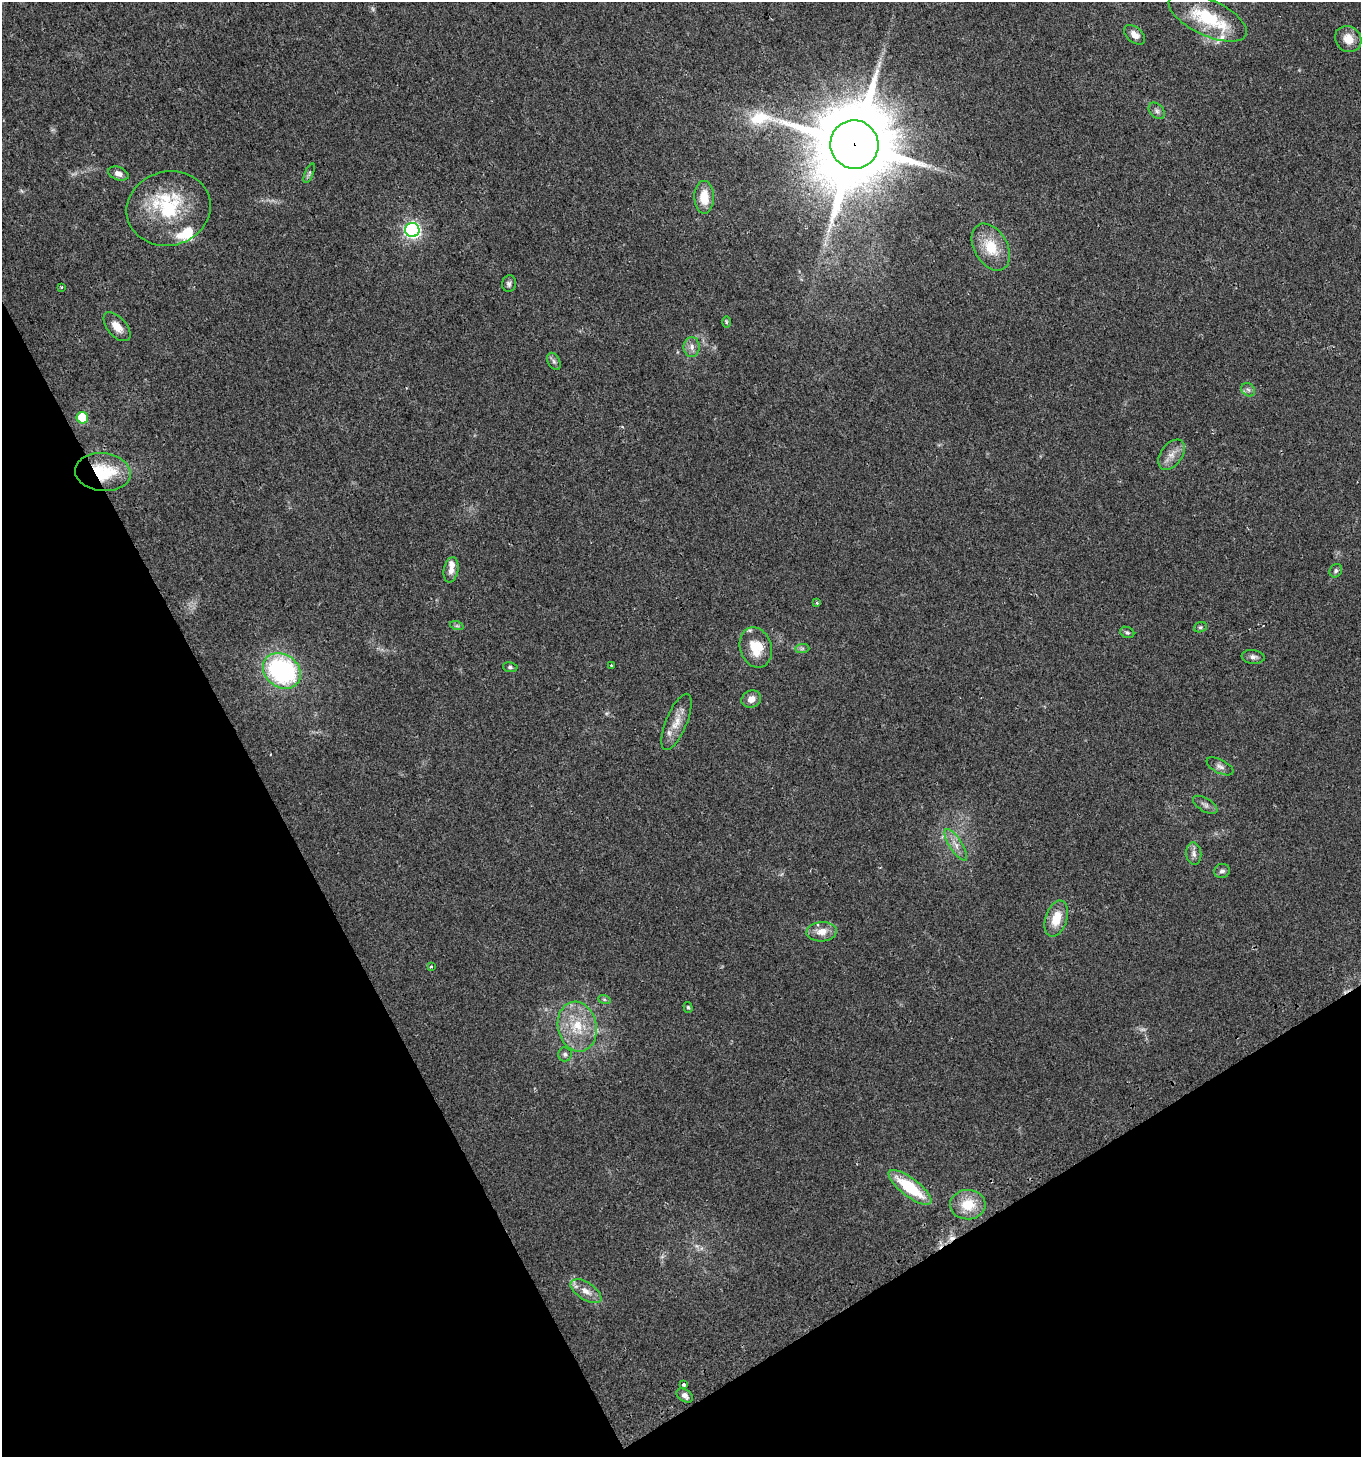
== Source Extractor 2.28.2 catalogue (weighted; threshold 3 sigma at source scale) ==
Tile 14 of 4 x 4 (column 2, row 4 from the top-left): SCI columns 1485-2843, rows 33-1487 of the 5747 x 5880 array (HDU 1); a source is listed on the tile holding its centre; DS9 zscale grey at full resolution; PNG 1363 x 1459 px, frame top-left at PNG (2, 2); each listed source drawn as its Kron ellipse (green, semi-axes under 4 px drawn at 4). Shown black and unused: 27% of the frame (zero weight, under 2 of 3 exposures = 2% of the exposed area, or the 3 px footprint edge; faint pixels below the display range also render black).
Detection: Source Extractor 2.28.2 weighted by HDU 2 'WHT'; one run over the whole footprint, this tile lists its part. Background 0.0449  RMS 0.008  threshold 0.036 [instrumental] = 3 sigma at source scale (4.5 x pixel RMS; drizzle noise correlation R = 1.50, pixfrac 1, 0.0396/0.0396 arcsec/px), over >= 5 px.
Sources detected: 63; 3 too faint to see at this stretch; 1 cosmic-ray / hot-pixel residue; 1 long thin detection or spike segment (spike, bleed or trail) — neither listed nor drawn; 6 inside a brighter listed object's ellipse — not listed separately; the other 52 listed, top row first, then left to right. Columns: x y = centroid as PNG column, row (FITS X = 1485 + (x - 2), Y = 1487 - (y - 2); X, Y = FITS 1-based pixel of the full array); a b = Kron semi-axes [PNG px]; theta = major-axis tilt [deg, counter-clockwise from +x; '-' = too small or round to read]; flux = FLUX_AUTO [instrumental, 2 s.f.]
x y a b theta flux
1208 17 42 18 -25 44
1135 35 12 7 -39 5.7
1348 39 14 12 -44 10
1157 111 9 6 -46 2.5
854 145 24 24 - 11000
309 173 10 4 68 1.7
118 174 10 6 -21 4.3
704 197 16 10 -90 16
169 208 42 37 14 61
412 230 7 7 - 200
991 247 25 16 -60 23
509 284 8 7 - 2.3
62 287 3 3 - 1.4
726 322 6 4 -90 1
117 327 17 9 -49 7.9
692 347 10 8 -90 4.1
554 361 9 6 -63 2.2
1248 390 7 6 - 2.2
82 418 6 5 - 28
1172 455 17 10 54 7.6
103 472 28 19 -6 42
451 570 13 7 79 5.3
1336 571 7 6 - 1.8
817 603 3 2 - 1.8
457 626 7 4 -18 1.3
1200 627 6 5 - 1.3
1127 632 7 5 -25 1.6
756 648 20 16 -71 20
802 648 7 4 1 1.6
1253 657 11 6 -6 3.1
611 666 4 3 - 5
510 667 7 5 -10 1.4
282 671 20 16 -36 120
751 699 10 8 27 6
676 722 30 10 68 12
1220 766 14 6 -27 3.5
1205 805 13 6 -31 3.3
956 845 18 6 -58 6.3
1194 854 11 7 -83 3.8
1222 871 8 7 - 2.4
1056 919 18 10 71 16
822 932 15 9 5 8.9
431 966 3 3 - 0.92
604 999 6 4 -19 1.1
688 1007 5 4 - 1.1
577 1027 25 19 -79 28
565 1054 7 7 - 2
910 1187 26 9 -37 41
968 1205 18 14 2 19
586 1291 17 8 -33 7.9
684 1384 3 3 - 3
685 1395 9 6 -35 3.2
Overlapping masked pixels (flux is a lower limit): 2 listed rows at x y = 854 145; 103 472